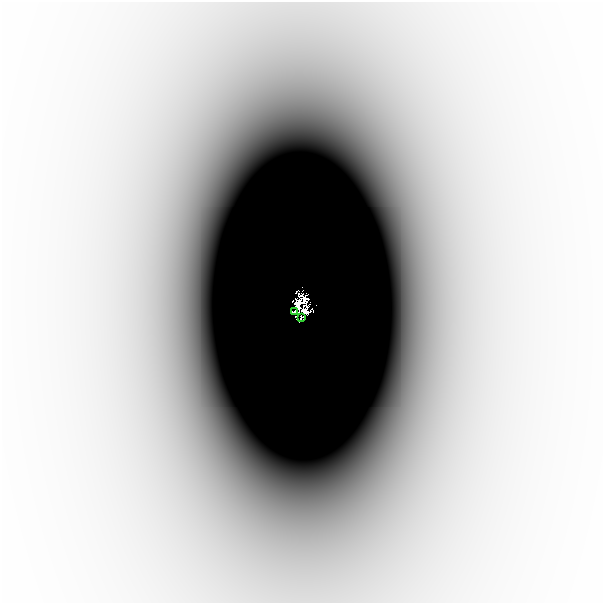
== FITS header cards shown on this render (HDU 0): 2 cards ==
NAXIS1  =                  601
NAXIS2  =                  601

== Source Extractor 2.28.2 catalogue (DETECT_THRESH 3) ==
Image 601 x 601 px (HDU 0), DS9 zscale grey, 1 PNG px = 1 image px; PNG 605 x 605 px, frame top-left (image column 1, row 601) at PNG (2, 2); each listed source drawn as its Kron ellipse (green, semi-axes under 4 px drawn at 4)
Background -7.23e-06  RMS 1.9e-06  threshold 5.80e-06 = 3 sigma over >= 5 px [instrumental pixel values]
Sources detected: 5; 3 with non-positive FLUX_AUTO (blend fragments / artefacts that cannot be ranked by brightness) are neither listed nor drawn; the other 2 listed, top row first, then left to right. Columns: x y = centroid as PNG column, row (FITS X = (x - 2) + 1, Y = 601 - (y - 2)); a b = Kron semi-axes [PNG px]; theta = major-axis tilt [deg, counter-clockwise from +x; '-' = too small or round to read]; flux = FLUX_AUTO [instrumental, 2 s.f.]
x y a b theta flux
294 312 4 2 - 5.0e-04
301 317 3 3 - 4.7e-02
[3 non-positive-flux detections neither listed nor drawn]